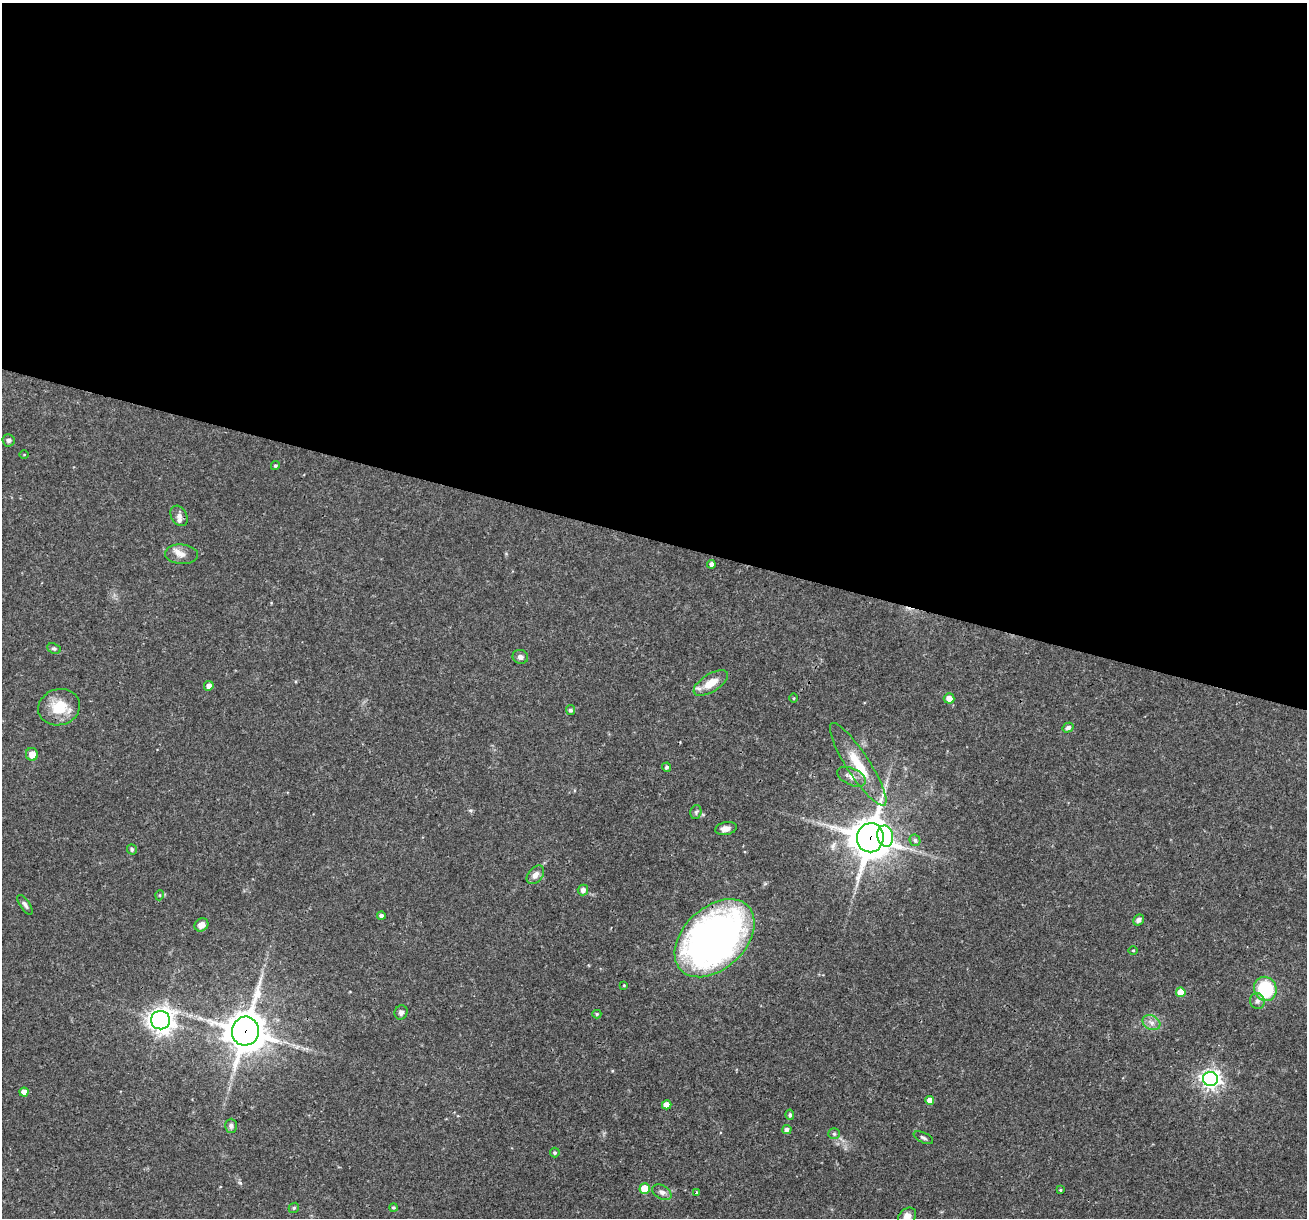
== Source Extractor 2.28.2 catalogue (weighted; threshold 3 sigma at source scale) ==
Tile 3 of 4 x 4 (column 3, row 1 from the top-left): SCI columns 2611-3915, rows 3897-5112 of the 5220 x 5236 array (HDU 1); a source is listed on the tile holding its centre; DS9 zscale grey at full resolution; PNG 1309 x 1220 px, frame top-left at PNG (2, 3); each listed source drawn as its Kron ellipse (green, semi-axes under 4 px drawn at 4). Shown black and unused: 44% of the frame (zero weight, under 3 of 4 exposures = <1% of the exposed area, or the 3 px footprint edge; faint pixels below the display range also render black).
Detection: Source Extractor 2.28.2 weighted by HDU 2 'WHT'; one run over the whole footprint, this tile lists its part. Background 0.0571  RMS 0.0033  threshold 0.0146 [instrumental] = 3 sigma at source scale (4.5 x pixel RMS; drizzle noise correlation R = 1.50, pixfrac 1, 0.05/0.05 arcsec/px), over >= 5 px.
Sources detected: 62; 2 inside a brighter listed object's ellipse — not listed separately; the other 60 listed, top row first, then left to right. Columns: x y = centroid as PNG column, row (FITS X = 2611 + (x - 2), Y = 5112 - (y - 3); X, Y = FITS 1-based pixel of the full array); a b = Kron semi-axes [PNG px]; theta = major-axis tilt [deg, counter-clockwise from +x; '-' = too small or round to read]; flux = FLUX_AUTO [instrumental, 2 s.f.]
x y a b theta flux
9 440 6 6 - 1
24 455 5 3 - 0.25
275 466 4 4 - 0.57
179 516 11 7 -60 1.6
181 554 16 10 -4 2.5
711 564 4 4 - 1.1
54 649 7 5 -24 0.58
520 657 8 7 - 1.2
711 683 19 9 32 5.1
209 686 5 4 - 2
794 698 4 3 - 0.29
949 698 5 5 - 2.6
59 707 21 18 16 8.6
571 710 5 4 - 0.92
1068 728 6 4 31 0.86
32 754 6 6 - 3.2
858 764 48 11 -57 10
666 767 4 4 - 0.64
852 777 15 8 -24 2.2
696 812 7 5 75 0.64
726 829 11 6 11 2
885 836 11 8 -78 21
870 838 14 13 - 830
915 840 6 5 - 0.76
132 849 5 5 - 0.7
535 875 10 7 50 2
583 890 5 5 - 1.4
160 895 5 3 - 0.27
25 905 11 5 -56 1
381 915 4 4 - 0.96
1139 920 6 5 - 1.2
201 925 7 6 - 2.4
715 938 46 31 43 180
1133 950 5 3 - 0.27
624 985 3 3 - 0.29
1265 989 12 11 - 17
1181 992 5 5 - 5.1
1257 1001 8 7 - 1.4
401 1012 7 6 - 1.1
597 1014 4 4 - 0.45
160 1020 9 9 - 250
1151 1023 9 7 -26 1.6
245 1031 14 13 - 800
1210 1079 7 7 - 150
24 1092 4 4 - 2.1
930 1100 4 4 - 2.3
667 1105 5 4 - 3
790 1115 5 4 - 0.62
231 1126 7 6 - 0.91
787 1129 5 4 - 1.1
834 1134 5 5 - 0.51
923 1138 10 5 -24 0.79
555 1153 5 5 - 0.58
645 1188 5 5 - 7.1
1060 1190 4 3 - 0.35
662 1192 10 6 -30 1.4
696 1192 3 3 - 0.55
294 1208 5 4 - 0.46
393 1208 4 4 - 0.51
907 1216 10 7 41 2.6
Overlapping masked pixels (flux is a lower limit): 3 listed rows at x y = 870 838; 715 938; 245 1031
Isophote crosses this tile's border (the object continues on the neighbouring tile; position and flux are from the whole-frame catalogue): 1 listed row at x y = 907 1216